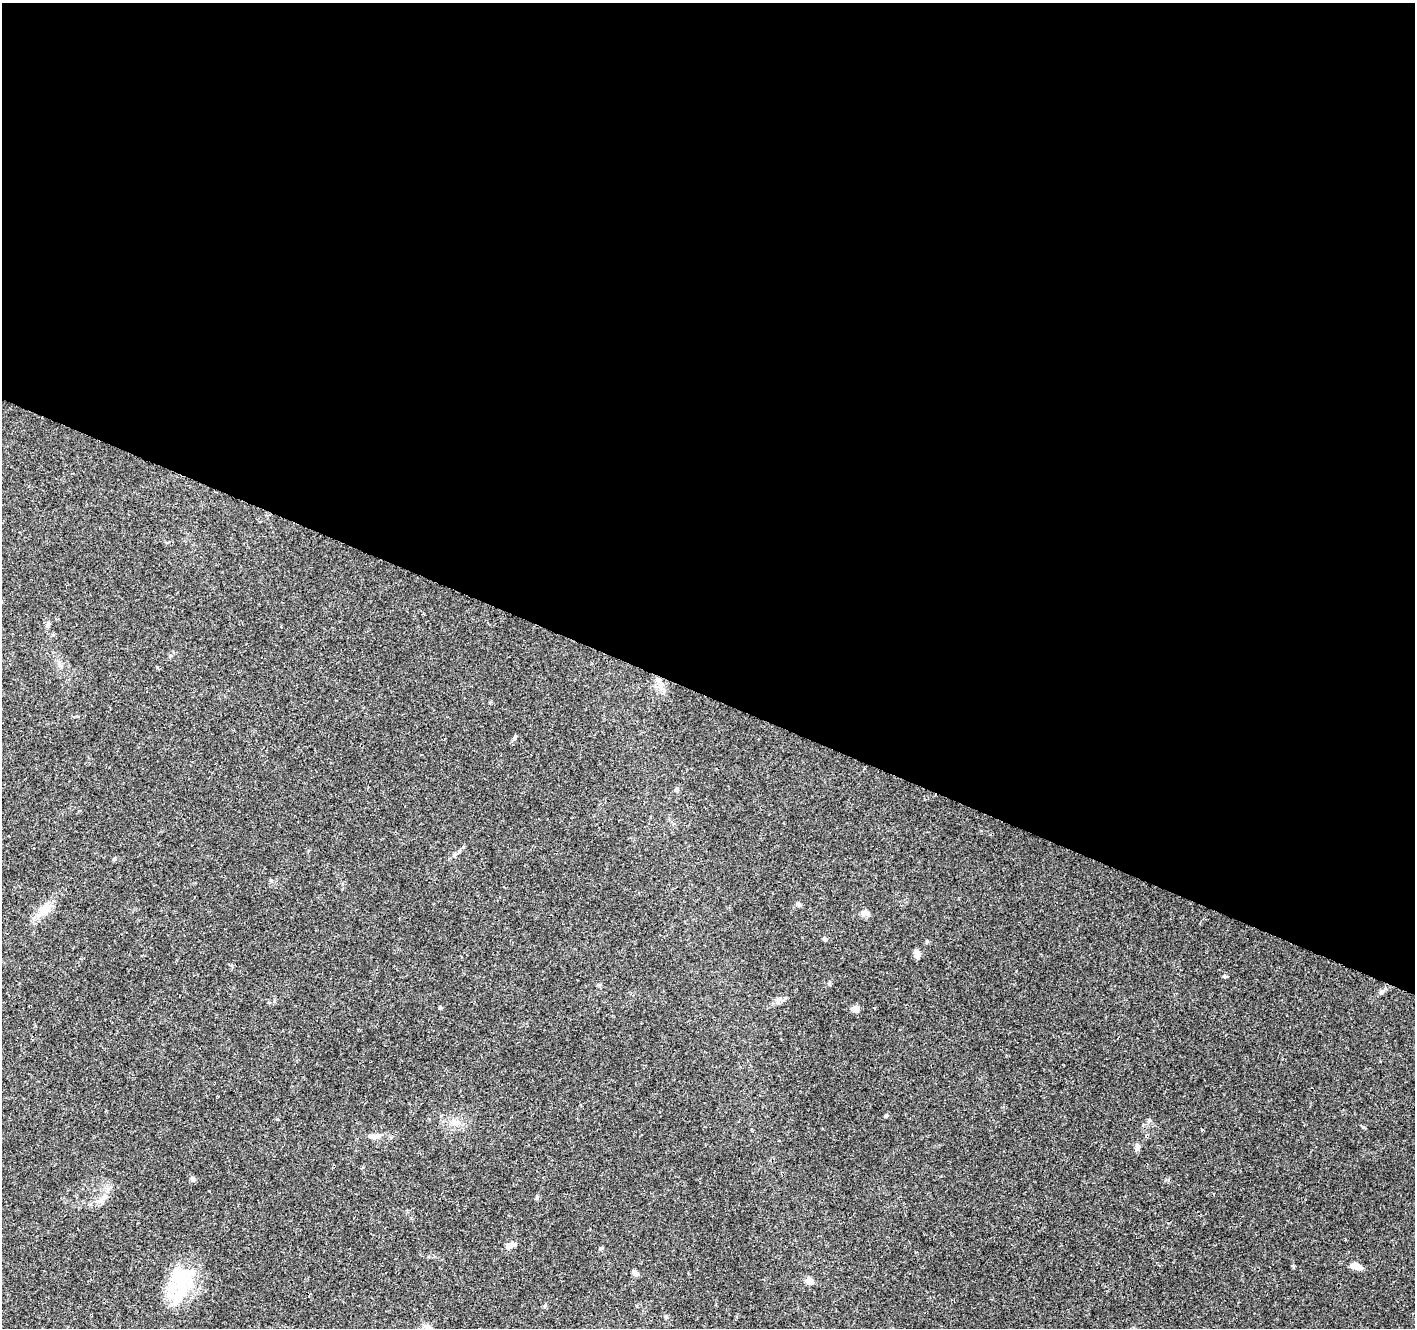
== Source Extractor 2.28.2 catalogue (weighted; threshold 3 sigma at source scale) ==
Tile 3 of 4 x 4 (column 3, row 1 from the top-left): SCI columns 2835-4247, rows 4186-5511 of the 5672 x 5786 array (HDU 1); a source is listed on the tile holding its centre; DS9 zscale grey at full resolution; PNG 1417 x 1330 px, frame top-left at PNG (2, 3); no overlay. Shown black and unused: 52% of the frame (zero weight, under 3 of 4 exposures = <1% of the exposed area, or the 3 px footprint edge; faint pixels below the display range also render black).
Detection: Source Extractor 2.28.2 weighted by HDU 2 'WHT'; one run over the whole footprint, this tile lists its part. Background 0.0474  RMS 0.0039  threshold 0.0174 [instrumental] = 3 sigma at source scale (4.5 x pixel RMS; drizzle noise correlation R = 1.50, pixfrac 1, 0.0396/0.0396 arcsec/px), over >= 5 px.
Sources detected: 31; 2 inside a brighter object's white glare — not listed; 3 inside a brighter listed object's ellipse — not listed separately; the other 26 listed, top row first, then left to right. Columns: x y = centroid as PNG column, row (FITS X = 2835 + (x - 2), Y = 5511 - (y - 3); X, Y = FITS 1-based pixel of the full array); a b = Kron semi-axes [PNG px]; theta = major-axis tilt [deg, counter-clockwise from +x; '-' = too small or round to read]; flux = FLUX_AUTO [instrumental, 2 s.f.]
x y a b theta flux
48 624 9 5 85 1
514 738 6 4 46 0.6
677 789 6 5 - 1
454 854 7 5 70 0.74
114 859 5 4 - 0.54
271 880 6 4 -19 0.46
44 910 20 12 36 6
866 914 12 8 12 1.6
927 941 5 4 - 0.51
917 954 9 6 -80 2.3
1224 976 6 4 73 0.51
440 1008 5 3 - 0.45
855 1009 8 6 7 2.3
886 1116 4 4 - 0.63
455 1122 15 8 0 3.3
374 1136 15 7 1 2.5
1137 1148 8 6 81 1.4
192 1179 6 6 - 0.84
105 1197 10 6 27 1.7
537 1198 6 4 88 0.51
510 1245 12 6 16 2.3
601 1248 6 4 6 0.56
1356 1266 13 7 -16 3.3
635 1273 7 5 -47 1.6
184 1274 34 19 32 14
809 1281 9 7 -22 2.7
Unlisted compact peaks at least as high as the median listed source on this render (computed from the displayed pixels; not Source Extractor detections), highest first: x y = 1363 1127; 829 984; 463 847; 1168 1180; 1149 1120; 798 903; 157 667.